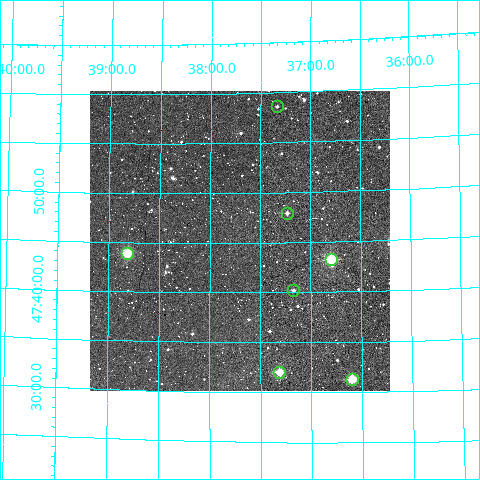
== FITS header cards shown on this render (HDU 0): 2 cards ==
NAXIS1  =                  300
NAXIS2  =                  300

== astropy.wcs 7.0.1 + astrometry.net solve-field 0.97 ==
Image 300 x 300 px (HDU 0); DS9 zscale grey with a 90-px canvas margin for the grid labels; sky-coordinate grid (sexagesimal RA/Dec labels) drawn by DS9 from the SOLVED WCS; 7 Tycho-2 reference stars matched to detected sources circled (green)
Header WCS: RA---TAN/DEC--TAN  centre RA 10:37:42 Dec +47:45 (159.43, +47.75 deg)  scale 6 arcsec/px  FOV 30.0' x 30.0'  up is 0 deg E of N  parity normal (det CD < 0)
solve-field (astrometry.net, Tycho-2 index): VERIFIED the header's WCS against the Tycho-2 star catalogue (verified at 2 index scales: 7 matches each, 0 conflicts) and refined it, rather than solving blind
Solved WCS: RA---TAN-SIP/DEC--TAN-SIP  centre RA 10:37:42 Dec +47:45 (159.43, +47.75 deg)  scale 6.01 arcsec/px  FOV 30.0' x 30.1'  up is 0 deg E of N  parity normal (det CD < 0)
The solver's refit moves the header's centre by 3.4 arcsec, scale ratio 1.001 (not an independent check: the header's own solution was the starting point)
Tycho-2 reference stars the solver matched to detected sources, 7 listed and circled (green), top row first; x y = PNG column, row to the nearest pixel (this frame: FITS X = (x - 90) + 1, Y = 300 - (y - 91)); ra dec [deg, ICRS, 3 dp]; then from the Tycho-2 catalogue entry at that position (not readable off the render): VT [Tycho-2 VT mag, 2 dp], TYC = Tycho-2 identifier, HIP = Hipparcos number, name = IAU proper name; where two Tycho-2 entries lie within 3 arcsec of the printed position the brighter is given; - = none
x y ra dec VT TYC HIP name
277 106 159.333 +47.977 11.97 3445-586-1 - -
287 213 159.308 +47.799 11.08 3445-805-1 - -
127 253 159.703 +47.732 9.46 3445-156-1 52110 -
331 259 159.199 +47.720 8.14 3445-136-1 51955 -
293 290 159.292 +47.670 11.59 3445-18-1 - -
279 372 159.328 +47.534 9.45 3445-180-1 - -
352 379 159.150 +47.522 9.01 3445-132-1 - -